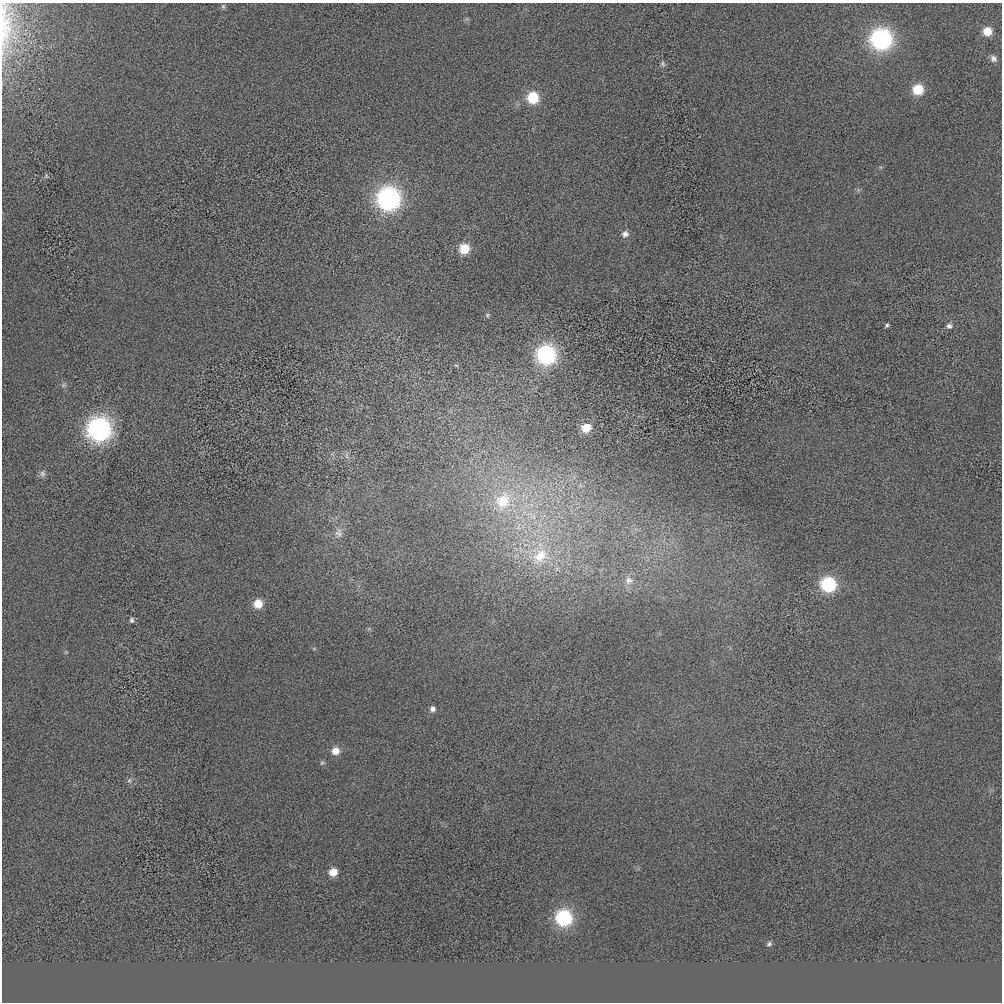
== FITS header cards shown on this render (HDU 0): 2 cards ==
NAXIS1  =                 1000 / length of data axis 1
NAXIS2  =                 1000 / length of data axis 2

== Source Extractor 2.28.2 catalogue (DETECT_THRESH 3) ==
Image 1000 x 1000 px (HDU 0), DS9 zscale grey, 1 PNG px = 1 image px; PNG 1004 x 1004 px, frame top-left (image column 1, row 1000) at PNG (2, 3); no overlay
Background -7.34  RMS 410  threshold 1240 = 3 sigma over >= 5 px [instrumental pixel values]
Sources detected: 35; all 35 listed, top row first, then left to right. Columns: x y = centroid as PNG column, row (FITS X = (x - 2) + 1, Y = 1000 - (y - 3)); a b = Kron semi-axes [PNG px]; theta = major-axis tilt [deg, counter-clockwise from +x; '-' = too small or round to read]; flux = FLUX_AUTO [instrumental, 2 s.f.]
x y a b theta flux
223 6 7 5 69 4.9e+04
5 26 63 17 90 1.2e+06
987 31 8 8 - 3.9e+05
881 39 12 11 - 6.9e+06
993 59 8 7 - 1.0e+05
663 64 8 6 -68 6.1e+04
918 89 9 8 - 7.9e+05
533 98 10 9 - 1.0e+06
46 176 7 5 -89 4.5e+04
388 198 12 12 - 8.3e+06
625 234 8 8 - 1.3e+05
464 249 9 8 - 6.8e+05
487 315 5 5 - 4.5e+04
887 325 6 4 46 4.7e+04
949 326 8 7 - 9.6e+04
546 355 10 10 - 5.4e+06
456 365 6 3 -18 2.9e+04
63 385 6 5 - 5.1e+04
586 428 8 7 - 4.8e+05
99 429 12 12 - 9.4e+06
42 474 10 7 -84 9.5e+04
503 501 21 18 64 9.9e+05
339 533 13 11 -84 2.2e+05
540 556 25 17 50 8.2e+05
629 580 12 11 - 2.2e+05
828 584 10 10 - 2.3e+06
258 604 9 8 - 4.2e+05
132 620 7 6 - 6.0e+04
432 709 7 7 - 1.0e+05
335 751 9 8 - 2.6e+05
322 763 7 5 13 4.6e+04
129 780 7 6 - 6.9e+04
333 872 8 8 - 3.4e+05
564 918 10 10 - 3.1e+06
769 944 7 5 35 6.0e+04
At the frame edge (FLAGS 8, measured only in part): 1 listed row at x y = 5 26